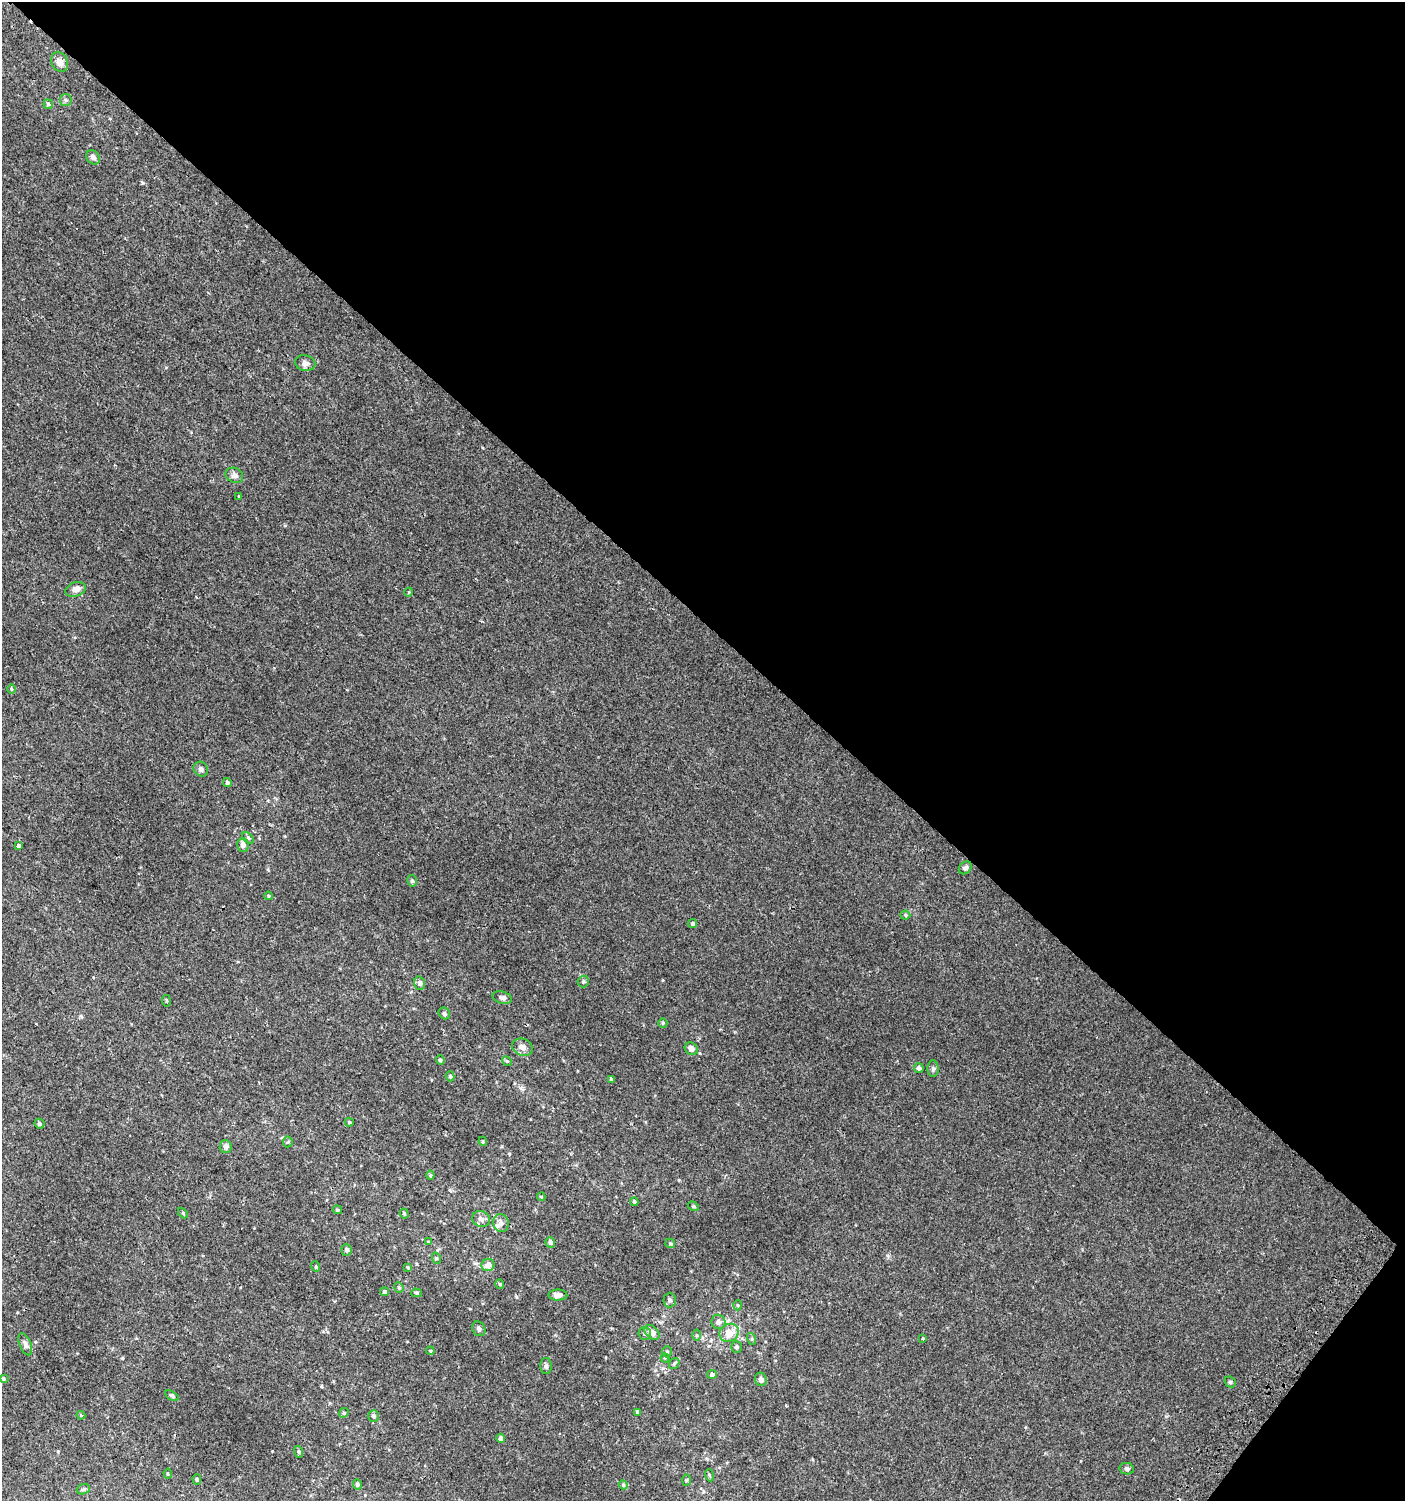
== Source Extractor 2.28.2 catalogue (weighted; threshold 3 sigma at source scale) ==
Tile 8 of 4 x 4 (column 4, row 2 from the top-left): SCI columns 4410-5812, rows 3027-4525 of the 6080 x 6049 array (HDU 1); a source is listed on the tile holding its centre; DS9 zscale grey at full resolution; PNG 1407 x 1503 px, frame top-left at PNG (2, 2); each listed source drawn as its Kron ellipse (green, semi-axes under 4 px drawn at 4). Shown black and unused: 43% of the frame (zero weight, under 2 of 3 exposures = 2% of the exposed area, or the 3 px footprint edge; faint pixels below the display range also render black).
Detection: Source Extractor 2.28.2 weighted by HDU 2 'WHT'; one run over the whole footprint, this tile lists its part. Background 0.00377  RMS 0.0027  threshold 0.0123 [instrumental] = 3 sigma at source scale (4.5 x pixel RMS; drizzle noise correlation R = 1.50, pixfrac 1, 0.0396/0.0396 arcsec/px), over >= 5 px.
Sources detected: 101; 1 cosmic-ray / hot-pixel residue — neither listed nor drawn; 3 inside a brighter listed object's ellipse — not listed separately; the other 97 listed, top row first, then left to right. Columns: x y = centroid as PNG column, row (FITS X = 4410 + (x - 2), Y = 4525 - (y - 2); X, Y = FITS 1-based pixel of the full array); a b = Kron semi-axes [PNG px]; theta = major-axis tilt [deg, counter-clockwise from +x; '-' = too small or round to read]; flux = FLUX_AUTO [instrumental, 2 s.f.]
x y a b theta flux
60 62 10 8 -61 1.8
66 100 6 6 - 0.51
48 104 4 4 - 0.45
93 157 8 6 -47 0.88
305 363 10 8 -12 1
234 475 9 7 -26 1.1
239 496 3 3 - 0.37
76 589 10 7 18 1.7
409 592 4 3 - 0.19
11 689 5 3 - 0.26
201 769 8 7 - 0.92
227 783 4 4 - 0.49
248 838 7 4 -45 0.45
243 845 7 5 -89 1.4
19 846 3 3 - 8.1
965 868 7 5 44 0.64
412 881 6 4 -74 0.47
268 896 4 3 - 0.26
905 915 5 4 - 0.39
693 924 4 4 - 0.41
583 981 6 5 - 0.48
420 983 6 5 - 0.87
502 998 10 6 -16 0.86
166 1001 6 3 -81 0.26
444 1013 6 5 - 0.48
663 1023 5 4 - 0.29
522 1047 10 8 -23 1.5
691 1049 7 6 - 1.4
440 1060 4 4 - 0.47
507 1061 5 4 - 0.34
919 1068 5 4 - 0.88
933 1069 8 5 -88 0.69
450 1076 5 4 - 0.46
611 1079 4 4 - 0.36
349 1122 4 4 - 0.32
39 1124 5 4 - 0.61
483 1141 4 4 - 0.29
288 1142 5 5 - 0.35
226 1147 6 6 - 0.98
430 1175 4 4 - 0.29
541 1197 4 4 - 0.25
634 1202 4 3 - 0.33
693 1206 6 4 -31 0.33
337 1210 5 4 - 0.32
183 1213 6 4 -46 0.28
404 1214 5 4 - 0.33
481 1219 9 8 - 1
501 1223 9 7 -76 1.1
428 1242 3 3 - 0.18
550 1242 5 5 - 0.8
670 1243 5 4 - 0.32
346 1250 6 5 - 0.79
436 1258 6 3 -71 0.3
488 1265 6 6 - 1.7
315 1266 5 3 - 0.29
408 1268 4 2 - 0.26
500 1284 4 4 - 0.3
399 1287 5 4 - 0.36
384 1292 4 4 - 0.6
417 1293 5 4 - 0.37
558 1295 9 5 -1 1.3
670 1300 7 6 - 0.62
737 1305 5 3 - 0.26
718 1322 7 7 - 1.1
479 1329 7 6 - 0.71
652 1332 9 6 -42 2
645 1333 6 6 - 0.58
729 1333 10 8 38 3.7
696 1335 5 3 - 0.29
923 1338 3 3 - 0.59
752 1339 6 4 -73 0.34
25 1344 11 5 -68 0.91
736 1347 5 5 - 0.58
430 1351 4 4 - 0.27
667 1352 5 5 - 0.4
665 1358 4 4 - 0.27
674 1363 6 4 54 0.35
546 1366 8 6 89 0.61
712 1375 4 4 - 0.86
3 1379 4 3 - 0.36
761 1379 7 6 - 1.1
1230 1382 6 5 - 0.38
172 1396 7 4 -31 0.47
637 1412 4 3 - 0.43
344 1413 5 4 - 0.34
81 1415 4 3 - 0.23
374 1416 6 5 - 0.69
501 1438 5 4 - 0.95
299 1452 6 4 -71 0.29
1127 1469 7 5 -10 0.55
168 1474 5 4 - 0.3
709 1475 6 3 -71 0.32
197 1480 5 4 - 0.39
686 1480 6 4 88 0.3
357 1484 5 4 - 0.62
623 1485 4 4 - 0.32
83 1489 7 5 20 0.47